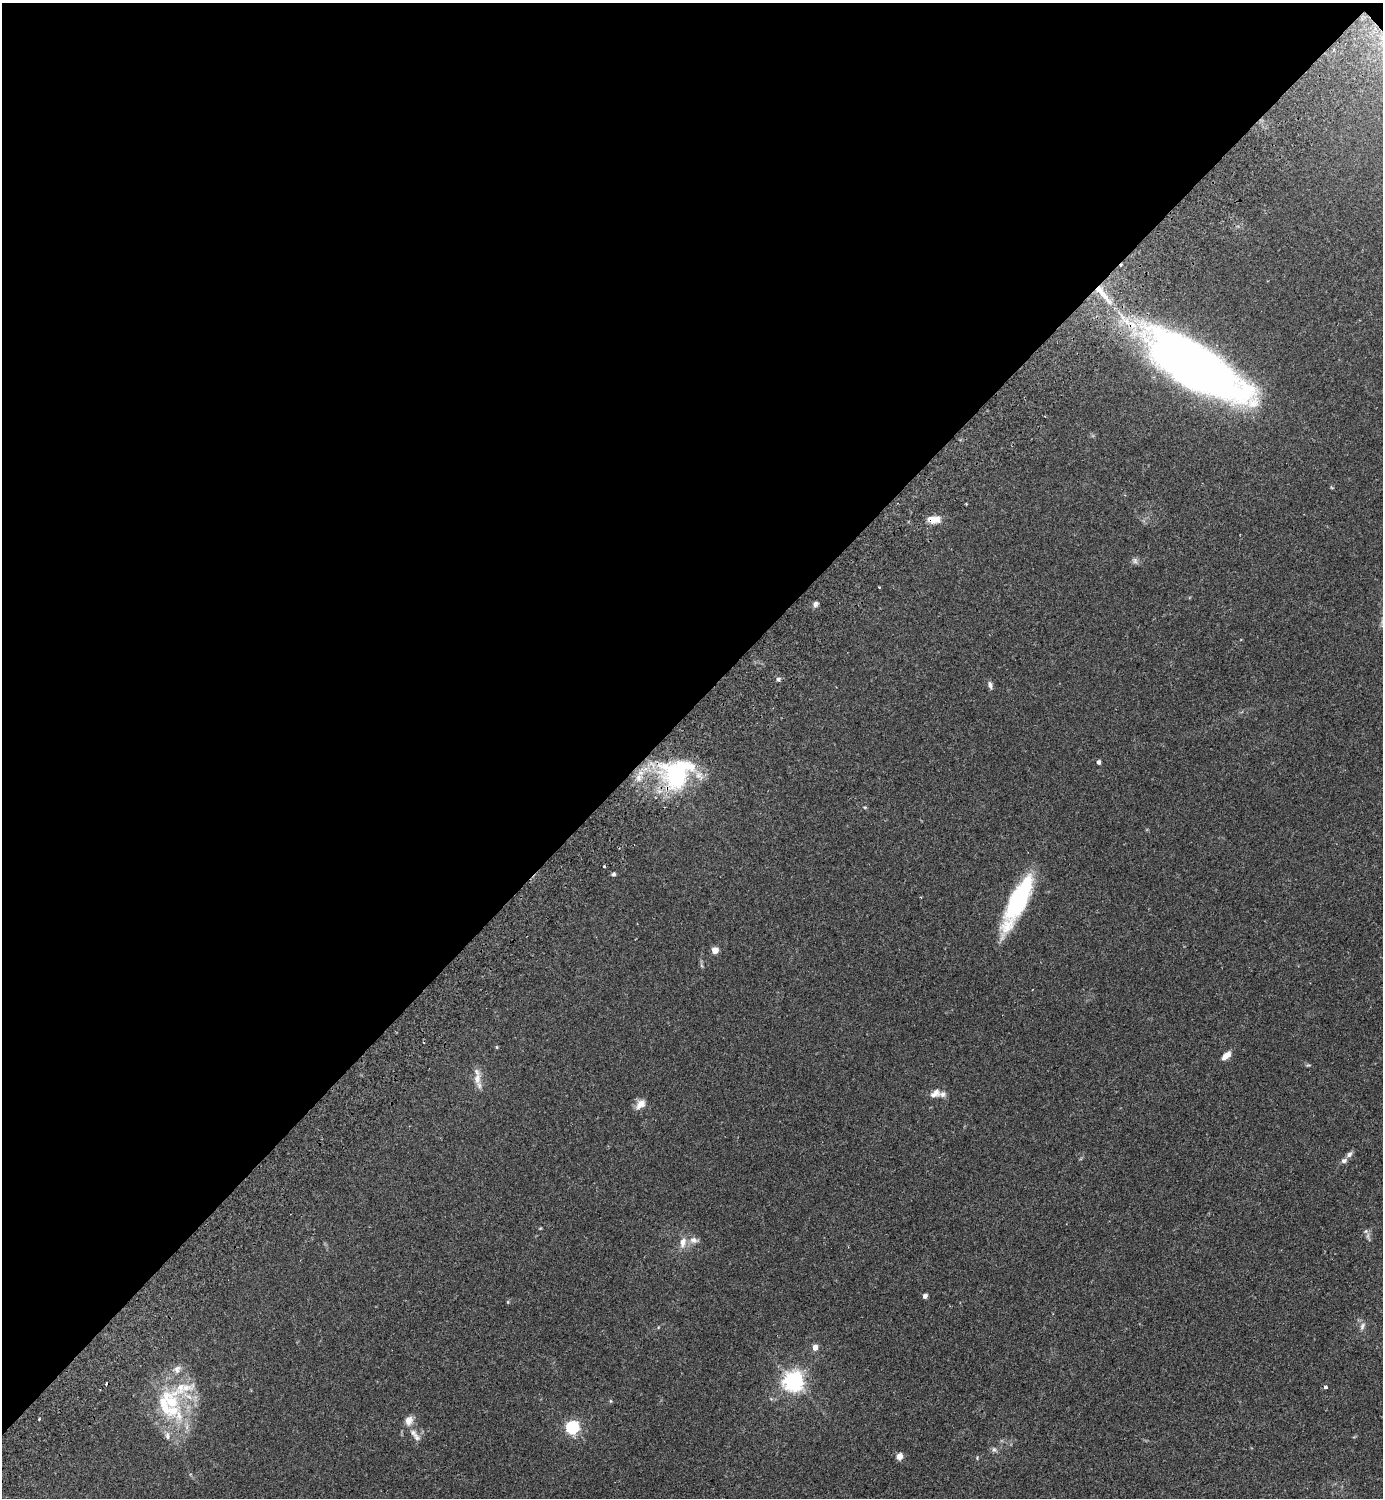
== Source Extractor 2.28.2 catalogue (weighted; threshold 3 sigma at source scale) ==
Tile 2 of 4 x 4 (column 2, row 1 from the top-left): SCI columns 1725-3105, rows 4534-6029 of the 6069 x 6073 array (HDU 1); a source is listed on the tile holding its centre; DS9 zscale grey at full resolution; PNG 1385 x 1500 px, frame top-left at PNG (2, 3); no overlay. Shown black and unused: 47% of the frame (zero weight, under 2 of 3 exposures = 3% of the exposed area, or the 3 px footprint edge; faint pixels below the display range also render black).
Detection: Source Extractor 2.28.2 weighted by HDU 2 'WHT'; one run over the whole footprint, this tile lists its part. Background 0.174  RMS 0.0076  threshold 0.0341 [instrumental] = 3 sigma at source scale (4.5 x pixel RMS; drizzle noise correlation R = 1.50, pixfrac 1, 0.05/0.05 arcsec/px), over >= 5 px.
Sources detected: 52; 4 inside a brighter object's white glare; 1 cosmic-ray / hot-pixel residue — not listed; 9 inside a brighter listed object's ellipse — not listed separately; the other 38 listed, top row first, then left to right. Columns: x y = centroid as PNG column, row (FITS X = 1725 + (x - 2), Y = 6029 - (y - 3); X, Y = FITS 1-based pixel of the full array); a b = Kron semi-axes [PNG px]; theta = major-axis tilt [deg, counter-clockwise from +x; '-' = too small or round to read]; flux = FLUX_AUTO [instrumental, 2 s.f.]
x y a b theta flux
1189 362 138 29 -39 430
933 519 17 8 2 8.5
1135 561 9 6 -75 2.1
815 604 7 5 67 2.3
778 679 6 5 - 1.7
990 685 10 6 -74 2.5
1099 762 4 4 - 1.8
676 776 38 31 -64 82
638 778 10 4 90 3.2
604 866 3 3 - 1
613 874 5 5 - 1.5
1017 902 45 18 63 73
715 950 5 4 - 11
497 1047 4 4 - 0.78
1226 1056 12 6 43 5.4
477 1078 19 9 81 7.2
935 1093 15 10 33 5.3
642 1103 12 10 -39 4.7
1349 1154 8 6 43 2.6
694 1240 13 8 -5 4.3
683 1242 16 8 79 6.2
925 1296 5 4 - 2.3
508 1302 5 4 - 0.66
1362 1326 11 5 62 2.4
815 1347 5 5 - 6.5
177 1369 12 9 49 4.6
794 1381 7 7 - 440
180 1387 28 14 57 18
1325 1387 4 4 - 2.1
611 1401 6 4 -89 0.79
173 1411 40 22 -38 42
39 1419 4 3 - 0.73
409 1421 12 10 64 5.7
572 1428 6 6 - 130
167 1436 11 7 -78 3.3
416 1437 14 7 -53 4.1
994 1450 8 5 -63 1.8
899 1456 8 6 71 4.1
Overlapping masked pixels (flux is a lower limit): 3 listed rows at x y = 1189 362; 933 519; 676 776